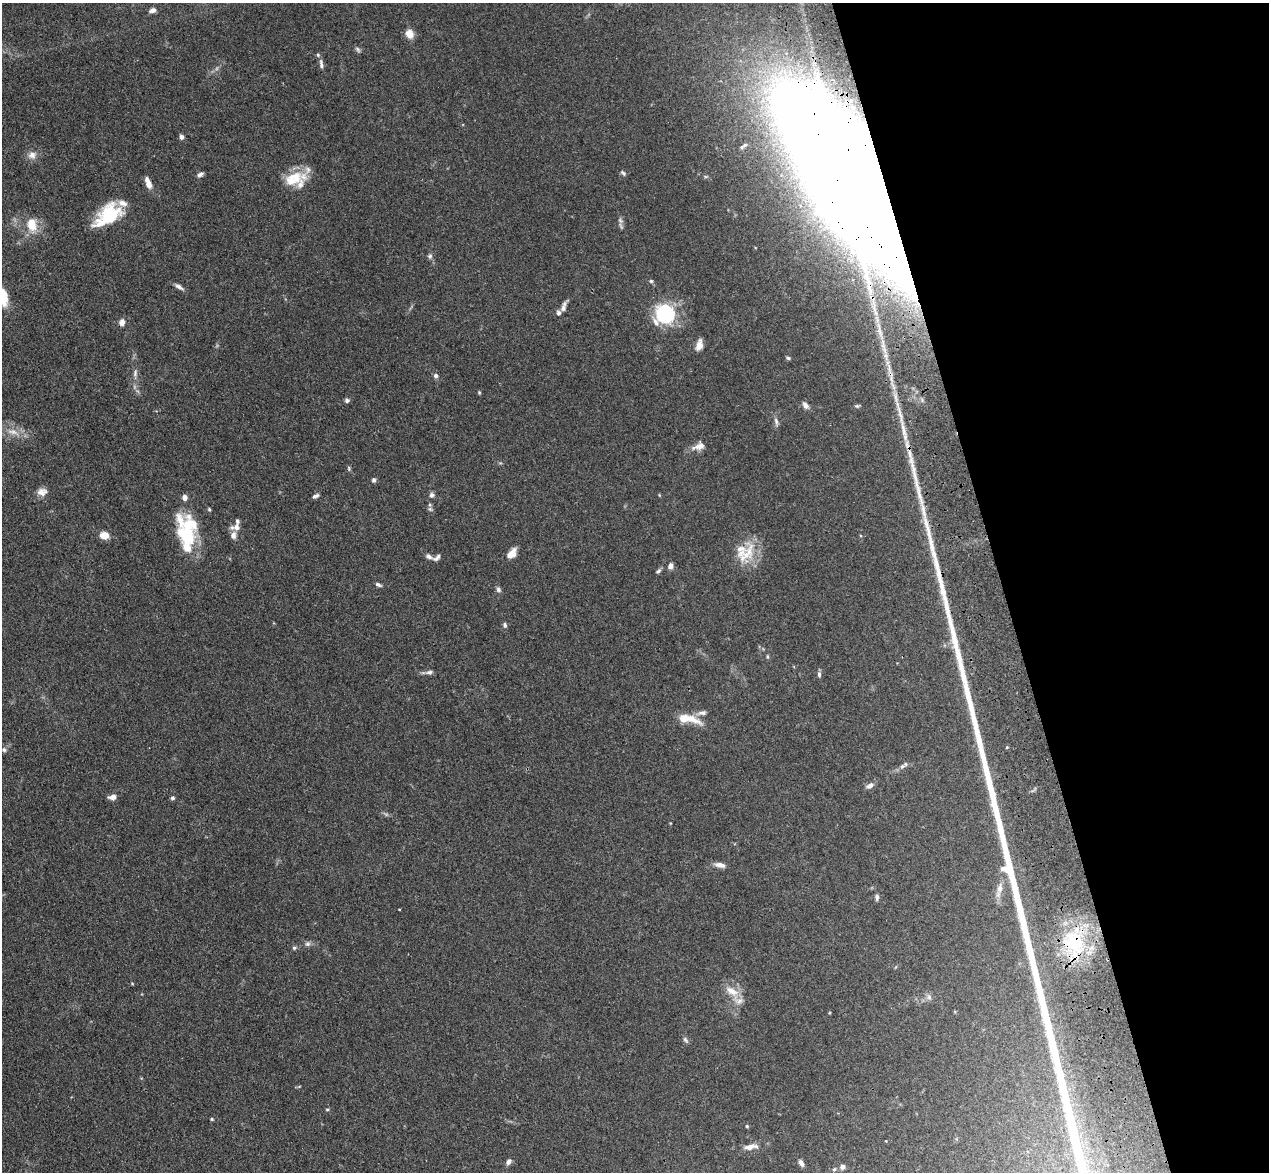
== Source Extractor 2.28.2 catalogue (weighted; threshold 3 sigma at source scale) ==
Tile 12 of 4 x 4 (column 4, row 3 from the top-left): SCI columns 3917-5183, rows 1353-2522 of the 5298 x 5161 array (HDU 1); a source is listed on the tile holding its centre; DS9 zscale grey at full resolution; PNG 1271 x 1174 px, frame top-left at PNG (2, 3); no overlay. Shown black and unused: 21% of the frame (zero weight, under 3 of 4 exposures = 6% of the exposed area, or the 3 px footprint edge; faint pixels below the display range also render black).
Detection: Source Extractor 2.28.2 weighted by HDU 2 'WHT'; one run over the whole footprint, this tile lists its part. Background 0.0711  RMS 0.0063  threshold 0.0283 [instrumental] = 3 sigma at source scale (4.5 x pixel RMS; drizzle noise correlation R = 1.50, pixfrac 1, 0.05/0.05 arcsec/px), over >= 5 px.
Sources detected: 98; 1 long thin detection or spike segment (spike, bleed or trail) — not listed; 18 inside a brighter listed object's ellipse — not listed separately; the other 79 listed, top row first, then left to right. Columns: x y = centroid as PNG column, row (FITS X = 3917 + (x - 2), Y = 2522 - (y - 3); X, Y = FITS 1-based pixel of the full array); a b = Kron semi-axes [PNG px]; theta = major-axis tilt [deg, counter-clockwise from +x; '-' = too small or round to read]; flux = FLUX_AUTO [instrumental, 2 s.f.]
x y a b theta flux
153 10 9 6 21 2.4
409 34 10 8 -57 6.2
358 49 9 5 -46 1.3
321 64 13 5 -86 2
181 137 6 5 - 1.7
742 147 7 5 46 1.1
32 155 12 10 6 4
623 173 8 5 -40 1.2
200 174 8 5 23 1.6
295 177 23 14 -8 14
148 183 15 6 -69 4.3
865 191 117 33 -54 7500
110 214 24 20 31 30
620 221 9 5 -70 1.8
32 224 20 13 -82 11
430 256 7 5 77 1.5
651 281 5 5 - 0.81
179 287 13 5 -30 2.3
563 307 13 6 75 3
665 314 22 21 - 37
122 322 8 6 81 3
699 345 12 6 78 4.5
788 358 6 5 - 0.98
135 373 10 6 83 2.1
436 376 6 6 - 1.5
479 392 5 4 - 0.62
347 400 6 6 - 1.4
805 405 10 6 -55 2.4
857 406 6 5 - 0.96
776 421 10 5 -75 1.9
903 430 33 5 -77 9.8
13 432 18 7 -17 5.7
698 446 18 10 20 4.7
349 468 7 3 -82 0.84
374 480 6 5 - 1.3
42 492 13 10 8 4.1
432 495 7 7 - 1.7
316 496 8 5 28 1.5
209 509 5 4 - 0.73
430 509 6 6 - 1.2
236 527 12 8 7 4
104 535 9 7 -11 7.7
233 535 9 7 86 2.9
187 536 45 20 -72 34
511 554 12 7 50 6
745 554 35 21 52 17
428 556 9 6 -25 2.1
437 558 11 6 38 2
670 566 7 6 - 2.7
658 571 9 4 42 1.2
378 585 8 4 -24 1.4
498 590 7 6 - 1.4
505 625 7 5 -81 1.3
767 656 5 3 - 0.7
429 672 10 6 5 1.9
819 674 7 5 -89 1.5
689 719 35 10 -12 11
4 750 7 6 - 1.3
902 766 8 6 40 1.7
870 785 9 6 32 2.8
112 797 8 5 12 3.6
172 798 5 4 - 1.1
720 865 13 6 -13 3.5
1000 888 16 7 79 5
877 897 7 4 86 1.5
1074 943 42 28 -77 44
307 944 8 6 1 1.7
294 948 5 5 - 0.96
732 991 19 9 -30 7.4
929 997 7 7 - 1.7
685 1040 8 5 -53 1.4
327 1109 5 3 - 0.62
212 1119 4 4 - 0.73
747 1126 4 4 - 0.64
750 1147 18 7 14 4.7
508 1162 7 5 55 2.2
801 1163 8 5 -62 2.3
842 1167 7 6 - 2.3
834 1169 5 4 - 0.83
Overlapping masked pixels (flux is a lower limit): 2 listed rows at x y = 865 191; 1074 943
Isophote crosses this tile's border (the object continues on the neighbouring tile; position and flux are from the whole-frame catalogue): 1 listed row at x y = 865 191